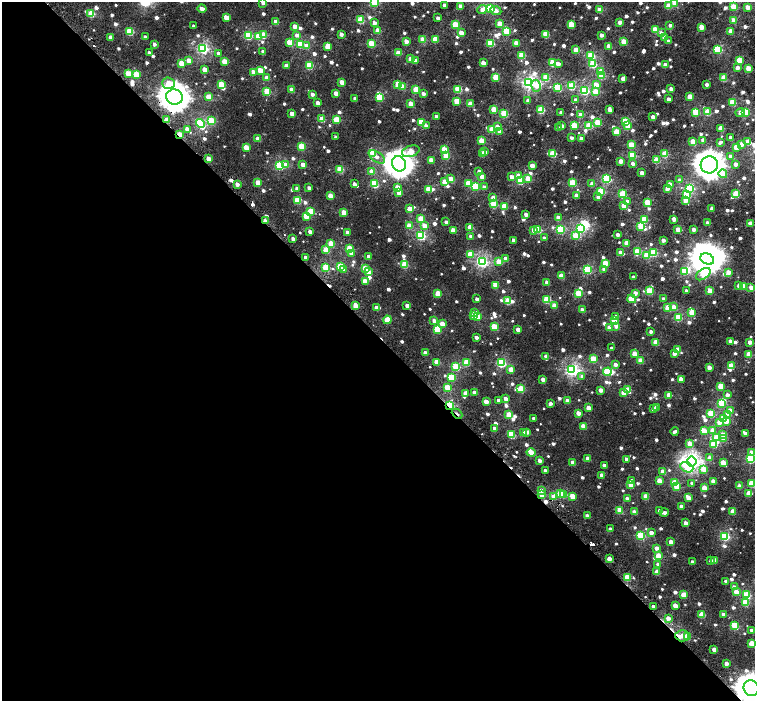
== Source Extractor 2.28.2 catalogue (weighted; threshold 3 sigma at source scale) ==
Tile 9 of 4 x 4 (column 1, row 3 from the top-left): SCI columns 51-1555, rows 1680-3077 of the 6116 x 6091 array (HDU 1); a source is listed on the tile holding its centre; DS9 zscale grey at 2 x 2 block average (1 PNG px = mean of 2 x 2 image px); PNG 757 x 703 px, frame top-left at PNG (2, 2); each listed source drawn as its Kron ellipse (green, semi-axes under 4 px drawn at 4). Shown black and unused: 52% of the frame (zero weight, under 2 of 3 exposures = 3% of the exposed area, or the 3 px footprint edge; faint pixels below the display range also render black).
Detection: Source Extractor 2.28.2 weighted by HDU 2 'WHT'; one run over the whole footprint, this tile lists its part. Background 0.00206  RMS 0.0023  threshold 0.0105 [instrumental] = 3 sigma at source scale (4.5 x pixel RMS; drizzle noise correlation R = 1.50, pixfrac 1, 0.0396/0.0396 arcsec/px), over >= 5 px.
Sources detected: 911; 8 inside a brighter object's white glare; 9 cosmic-ray / hot-pixel residue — neither listed nor drawn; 2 coinciding with a brighter row at this scale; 9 inside a brighter listed object's ellipse — not listed separately; of the other 883, all 500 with FLUX_AUTO >= 2.22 (the completeness limit of this list) listed and drawn (383 fainter detections not listed), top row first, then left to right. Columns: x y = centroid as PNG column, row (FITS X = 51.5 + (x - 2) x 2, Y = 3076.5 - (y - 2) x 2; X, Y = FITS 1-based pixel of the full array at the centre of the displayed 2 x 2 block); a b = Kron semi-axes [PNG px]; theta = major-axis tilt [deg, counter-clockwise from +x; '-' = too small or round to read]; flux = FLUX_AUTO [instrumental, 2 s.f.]
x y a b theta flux
263 2 3 3 - 3.9
374 2 3 3 - 28
674 3 3 3 - 3.5
444 5 3 3 - 2.7
460 6 3 2 - 4.3
669 6 3 3 - 13
733 7 3 3 - 17
747 7 3 2 - 6.5
490 8 3 3 - 21
202 9 4 3 - 5.7
482 9 5 3 - 3.7
600 10 3 3 - 11
496 11 6 3 -23 4.1
91 14 3 3 - 18
226 17 3 3 - 7.8
438 18 3 2 - 2.9
360 20 3 3 - 20
734 20 3 3 - 8.8
276 22 3 3 - 8.1
620 22 3 2 - 4.2
374 23 3 3 - 3.1
500 24 3 3 - 10
571 24 3 3 - 16
455 25 3 3 - 18
670 25 3 2 - 2.8
194 26 3 2 - 2.2
294 26 3 3 - 4.4
701 27 3 3 - 10
378 30 3 3 - 8.7
655 30 3 3 - 16
130 31 3 3 - 23
506 31 3 3 - 16
730 31 3 3 - 8.8
461 33 3 3 - 7.4
661 33 3 3 - 2.4
341 34 3 2 - 3.2
546 34 3 3 - 18
248 35 3 3 - 26
263 35 3 3 - 12
297 35 3 3 - 2.5
601 35 3 2 - 3.5
258 36 3 3 - 11
111 37 3 3 - 5.7
145 37 3 2 - 3.3
664 37 3 3 - 4.9
435 39 3 3 - 16
423 40 3 3 - 12
406 41 3 3 - 5.4
624 41 3 3 - 11
668 41 3 3 - 2.7
289 42 3 3 - 11
490 43 3 3 - 27
516 43 3 3 - 7.9
154 44 3 2 - 2.7
300 44 3 3 - 22
371 44 3 3 - 18
307 46 3 3 - 6.3
328 46 3 3 - 12
609 46 3 3 - 7.3
203 48 4 3 - 74
718 49 3 3 - 36
576 50 3 3 - 8.4
263 51 3 3 - 2.7
149 53 3 3 - 2.5
219 53 3 3 - 3.3
398 53 3 3 - 9.4
522 55 3 3 - 18
591 56 3 3 - 24
410 59 3 3 - 5.5
189 60 3 3 - 6.4
739 60 3 3 - 13
416 61 3 3 - 4.5
224 62 3 3 - 12
181 63 3 3 - 9.5
483 63 3 3 - 6.5
553 63 3 3 - 18
558 64 3 2 - 3.4
593 64 3 3 - 24
665 65 3 2 - 4.4
286 66 3 3 - 5.9
309 66 3 3 - 20
737 68 3 2 - 3.7
748 68 3 3 - 9.2
204 69 3 3 - 6.1
260 70 3 3 - 9.7
254 72 3 3 - 5.9
601 72 3 3 - 9.5
128 73 3 3 - 9.8
136 74 3 3 - 15
602 76 3 3 - 17
496 77 3 3 - 17
267 78 3 3 - 5.2
546 78 3 3 - 18
623 78 4 2 - 4.8
724 78 3 3 - 16
342 82 3 3 - 7.2
529 82 4 4 - 120
169 83 6 6 - 11
221 84 3 3 - 12
398 84 3 3 - 15
707 84 2 2 - 3.1
596 85 3 3 - 10
403 86 3 3 - 7.1
536 86 6 5 - 5
571 86 3 3 - 19
558 88 4 3 - 25
458 89 3 3 - 22
671 89 3 2 - 4.8
292 90 3 3 - 6.9
416 90 3 3 - 16
584 90 3 3 - 45
267 91 3 3 - 21
595 92 3 3 - 12
336 93 3 3 - 5.8
312 94 3 2 - 2.5
423 94 3 3 - 2.6
690 96 3 3 - 8.1
174 97 8 7 - 570
209 97 3 3 - 15
380 97 3 3 - 22
355 99 3 2 - 2.9
669 99 3 3 - 3.5
576 100 3 3 - 3.1
456 101 3 3 - 11
528 101 3 3 - 3
732 102 3 3 - 20
317 103 3 2 - 3.2
410 104 3 3 - 8
470 104 3 3 - 9.3
494 109 3 3 - 9.7
541 110 3 3 - 25
610 110 4 3 - 4.1
561 112 3 2 - 3.1
696 112 3 3 - 22
708 112 3 3 - 15
740 112 5 3 - 2.3
745 112 4 3 - 27
292 114 3 3 - 5.4
504 114 3 3 - 26
580 115 3 3 - 4.7
436 116 2 2 - 2.4
653 117 3 2 - 4.7
322 119 3 3 - 11
167 120 3 2 - 8.8
336 120 3 3 - 16
211 121 3 3 - 19
625 121 3 3 - 16
421 122 3 3 - 15
597 122 3 3 - 14
200 124 5 3 - 52
574 125 3 3 - 17
426 126 3 3 - 3.6
562 126 3 2 - 2.9
589 126 3 3 - 16
627 126 3 3 - 6.5
497 127 3 3 - 2.7
558 128 3 3 - 3.1
721 128 3 3 - 12
187 129 3 3 - 5.2
492 129 3 3 - 14
500 131 3 3 - 4.4
616 132 3 3 - 14
180 135 3 2 - 12
336 137 3 2 - 2.4
572 138 3 2 - 2.6
581 138 3 2 - 2.8
731 138 3 2 - 3.6
258 139 3 3 - 5.4
703 140 3 2 - 3.7
482 141 3 3 - 12
693 142 3 3 - 14
720 142 4 2 - 2.4
748 142 3 3 - 9.2
741 144 3 3 - 4.6
631 145 3 3 - 13
301 146 3 3 - 18
246 147 3 3 - 12
736 147 3 3 - 11
444 150 3 3 - 15
411 151 9 5 19 16
484 152 3 3 - 6.7
373 153 3 3 - 12
482 154 3 2 - 4.1
553 154 3 3 - 21
665 154 3 3 - 17
446 155 3 3 - 13
632 156 3 3 - 24
730 156 3 3 - 2.4
377 157 9 5 -35 3.5
208 159 3 3 - 6.9
431 160 3 3 - 7.6
656 160 3 3 - 13
621 161 3 2 - 5.1
633 163 3 3 - 3.1
399 164 8 6 -59 430
735 164 3 2 - 4
279 165 3 3 - 38
286 165 4 3 - 5.1
303 165 3 3 - 6.1
709 165 9 8 - 600
532 166 3 3 - 6.5
340 169 3 3 - 18
372 171 3 3 - 8.4
479 171 3 2 - 3.7
642 173 3 2 - 4.3
723 174 4 4 - 17
482 176 3 3 - 5
518 176 3 3 - 7.9
512 177 3 3 - 4.2
528 178 3 3 - 11
451 179 3 3 - 8.2
607 179 3 3 - 36
680 180 3 3 - 2.3
520 181 3 3 - 19
445 182 3 3 - 13
258 183 3 3 - 10
468 183 3 3 - 14
572 183 3 3 - 23
237 184 3 3 - 3.5
354 184 3 3 - 2.4
374 184 3 3 - 24
592 184 3 3 - 5.6
670 184 3 3 - 7.6
475 186 3 3 - 19
397 187 3 3 - 6.7
484 187 3 3 - 2.3
309 188 3 2 - 3
690 188 3 3 - 41
297 189 3 3 - 2.3
428 189 3 3 - 13
667 189 3 2 - 4.4
601 191 3 3 - 22
399 193 3 3 - 7.8
623 194 3 3 - 24
686 194 3 3 - 21
736 194 3 3 - 21
330 196 3 3 - 8.8
577 196 3 3 - 5.8
493 197 3 3 - 3.2
598 197 3 3 - 2.4
297 200 3 3 - 16
685 200 3 3 - 7.8
627 201 3 3 - 2.8
647 202 3 3 - 18
494 204 3 3 - 20
504 206 3 3 - 13
624 206 3 3 - 9.7
409 209 3 3 - 8.4
712 209 3 2 - 3.7
310 212 4 3 - 11
344 212 3 3 - 11
526 214 3 2 - 3.2
306 216 3 3 - 9.5
558 218 3 3 - 4.6
421 219 3 3 - 13
644 219 3 3 - 15
674 219 3 2 - 5
265 221 3 2 - 5.4
446 222 3 2 - 2.3
707 223 3 2 - 3.3
750 223 3 3 - 5.6
424 225 3 3 - 5.5
409 226 3 3 - 9
641 226 4 3 - 23
470 227 3 3 - 11
580 228 3 3 - 36
560 229 3 3 - 33
678 229 3 3 - 7.9
694 229 3 2 - 3.6
453 230 3 3 - 7.1
534 230 3 3 - 4.4
538 230 3 3 - 19
310 231 3 2 - 3.5
347 232 3 2 - 3.5
421 235 4 3 - 49
618 235 3 2 - 3.3
471 236 3 3 - 2.3
575 236 3 3 - 12
544 238 3 2 - 2.3
293 239 3 2 - 3.3
513 240 3 2 - 3.7
663 240 3 2 - 3.1
627 243 3 3 - 7.5
331 244 3 3 - 14
349 248 3 3 - 13
326 250 3 3 - 12
637 251 3 3 - 15
351 253 3 3 - 4.4
621 253 4 3 - 5.5
654 253 3 3 - 21
470 254 3 3 - 9.9
647 255 3 3 - 15
369 256 3 2 - 3.3
306 257 3 2 - 3.1
506 259 3 3 - 3.9
707 259 7 5 -25 490
482 262 4 3 - 80
499 262 3 3 - 12
605 263 3 3 - 13
405 265 3 3 - 19
326 267 3 3 - 21
340 267 3 3 - 22
365 268 3 3 - 12
344 270 3 3 - 3.3
587 270 3 3 - 34
604 270 3 3 - 3.1
685 271 3 3 - 18
368 272 3 3 - 5.7
728 272 3 3 - 5.9
703 274 8 5 36 17
561 276 3 3 - 11
633 277 2 2 - 2.4
365 281 3 3 - 9.1
547 282 3 2 - 3.9
495 285 3 3 - 12
739 285 3 3 - 4.4
743 286 3 3 - 11
751 287 3 3 - 4.9
649 291 3 3 - 17
686 291 3 2 - 2.9
710 291 3 3 - 12
438 293 3 3 - 15
578 293 3 3 - 19
635 293 3 3 - 4.1
477 299 3 2 - 2.5
547 299 3 3 - 19
632 299 4 3 - 14
663 299 3 2 - 2.4
508 301 3 3 - 16
407 305 3 3 - 3.2
355 306 3 3 - 11
554 306 3 3 - 7.3
376 307 3 3 - 3.1
674 307 3 3 - 4
668 308 3 3 - 17
582 310 3 3 - 6.1
475 313 3 3 - 3.9
692 313 3 3 - 15
473 316 3 2 - 4.1
477 316 3 3 - 13
616 317 3 3 - 2.7
678 318 3 3 - 21
387 320 4 3 - 14
434 320 3 3 - 2.9
614 321 3 3 - 16
442 324 3 3 - 6.2
616 326 3 3 - 3.2
494 327 3 3 - 18
610 328 3 3 - 7.7
437 329 3 3 - 21
518 330 3 3 - 6.3
651 332 3 2 - 2.6
476 337 3 2 - 2.6
730 341 3 2 - 3.4
656 342 3 3 - 14
750 342 3 2 - 4.9
612 348 3 2 - 2.2
678 350 3 3 - 8.1
425 353 3 3 - 5.2
674 353 3 3 - 3.6
634 354 3 3 - 9.4
749 354 3 3 - 12
546 357 4 3 - 4.1
593 359 3 3 - 19
641 361 3 3 - 12
437 362 3 3 - 9.1
467 362 3 3 - 15
501 363 3 3 - 40
615 364 3 3 - 2.9
731 366 3 3 - 15
456 367 3 3 - 22
709 367 3 3 - 6.6
511 370 3 3 - 8.1
572 370 4 4 - 100
607 372 4 3 - 22
582 376 4 3 - 2.5
451 377 3 3 - 18
543 379 3 2 - 4.2
681 379 3 3 - 7
721 386 3 3 - 13
447 388 3 3 - 16
521 389 4 3 - 15
601 390 3 2 - 5
628 390 3 3 - 9.4
474 392 3 2 - 3.5
465 393 3 3 - 3.1
624 393 3 3 - 9.3
669 395 3 3 - 7.6
727 395 3 3 - 3.2
506 399 3 3 - 5.2
498 400 3 2 - 2.6
567 401 3 3 - 5.7
486 402 3 3 - 6.5
550 403 3 2 - 2.3
721 403 3 2 - 14
450 405 4 3 - 23
657 407 3 3 - 3.9
589 408 3 3 - 6.7
653 408 3 2 - 2.9
730 411 3 3 - 6.8
578 413 3 3 - 5.3
711 413 3 3 - 19
457 414 6 2 -44 2.5
509 415 3 3 - 13
728 415 3 3 - 7.2
534 418 3 2 - 2.4
723 419 3 3 - 11
726 421 3 3 - 6.8
719 422 4 3 - 4.7
584 426 3 3 - 11
494 428 3 3 - 2.6
713 430 3 3 - 6.4
704 431 3 3 - 7.4
523 432 3 3 - 2.2
527 432 3 3 - 3.2
675 432 4 2 - 2.4
745 433 3 2 - 3.4
723 434 3 3 - 4.5
511 435 4 3 - 21
717 437 3 3 - 12
724 439 3 3 - 9
690 444 3 3 - 7.6
713 444 4 3 - 20
531 452 4 3 - 12
751 452 3 3 - 3.7
588 458 3 2 - 5.9
710 458 3 3 - 4.3
626 459 3 2 - 3.4
750 459 3 3 - 40
540 461 3 2 - 3
692 462 5 4 - 130
573 463 3 3 - 6
723 463 3 3 - 11
604 465 3 2 - 2.5
687 467 7 5 -24 9.8
704 469 3 3 - 10
545 470 3 2 - 2.3
662 472 3 2 - 5.5
602 475 3 3 - 4
632 481 3 3 - 3.2
659 481 3 3 - 8.8
713 481 3 3 - 4.3
675 482 3 3 - 11
692 483 3 2 - 2.5
751 484 3 3 - 18
631 485 3 3 - 9.2
739 486 3 2 - 4.5
677 487 3 3 - 11
704 488 3 3 - 10
541 490 3 3 - 2.4
749 493 4 3 - 9
560 494 3 3 - 20
564 494 3 3 - 8.4
542 495 3 3 - 11
573 496 3 3 - 7.6
646 496 3 3 - 11
554 497 3 3 - 6.8
688 498 4 3 - 7.8
627 499 3 2 - 3.5
681 506 3 2 - 2.6
620 510 3 3 - 13
659 511 3 2 - 2.6
634 512 3 2 - 5
733 512 3 3 - 9.8
664 513 4 2 - 2.6
587 516 3 2 - 3.2
686 523 3 2 - 4.9
610 529 3 2 - 3.3
651 532 3 3 - 2.9
641 536 3 3 - 33
725 536 3 3 - 44
671 542 3 3 - 6.9
657 548 3 3 - 4.3
658 556 3 3 - 12
609 559 3 2 - 4.6
715 560 3 3 - 5.1
711 561 3 2 - 4
692 562 3 2 - 2.3
658 564 3 2 - 2.4
657 572 3 3 - 8.3
627 577 3 3 - 9.4
726 581 3 2 - 2.4
734 587 3 3 - 2.2
736 592 3 3 - 6.9
683 595 3 3 - 12
747 595 3 3 - 21
745 602 3 3 - 20
653 606 2 2 - 2.6
675 606 3 3 - 6.7
723 614 3 2 - 2.8
702 615 3 3 - 13
668 618 3 3 - 3.6
735 626 3 3 - 29
752 630 3 2 - 2.7
682 636 7 5 -3 9.3
687 636 3 3 - 11
752 643 4 3 - 7.3
714 649 3 2 - 5
726 664 3 2 - 5
751 688 8 7 - 590
Overlapping masked pixels (flux is a lower limit): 7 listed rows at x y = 174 97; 167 120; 180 135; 265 221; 450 405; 457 414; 751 688
Isophote crosses this tile's border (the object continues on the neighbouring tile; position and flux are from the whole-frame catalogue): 7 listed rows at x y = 263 2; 374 2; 674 3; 750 459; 751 484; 752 643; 751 688